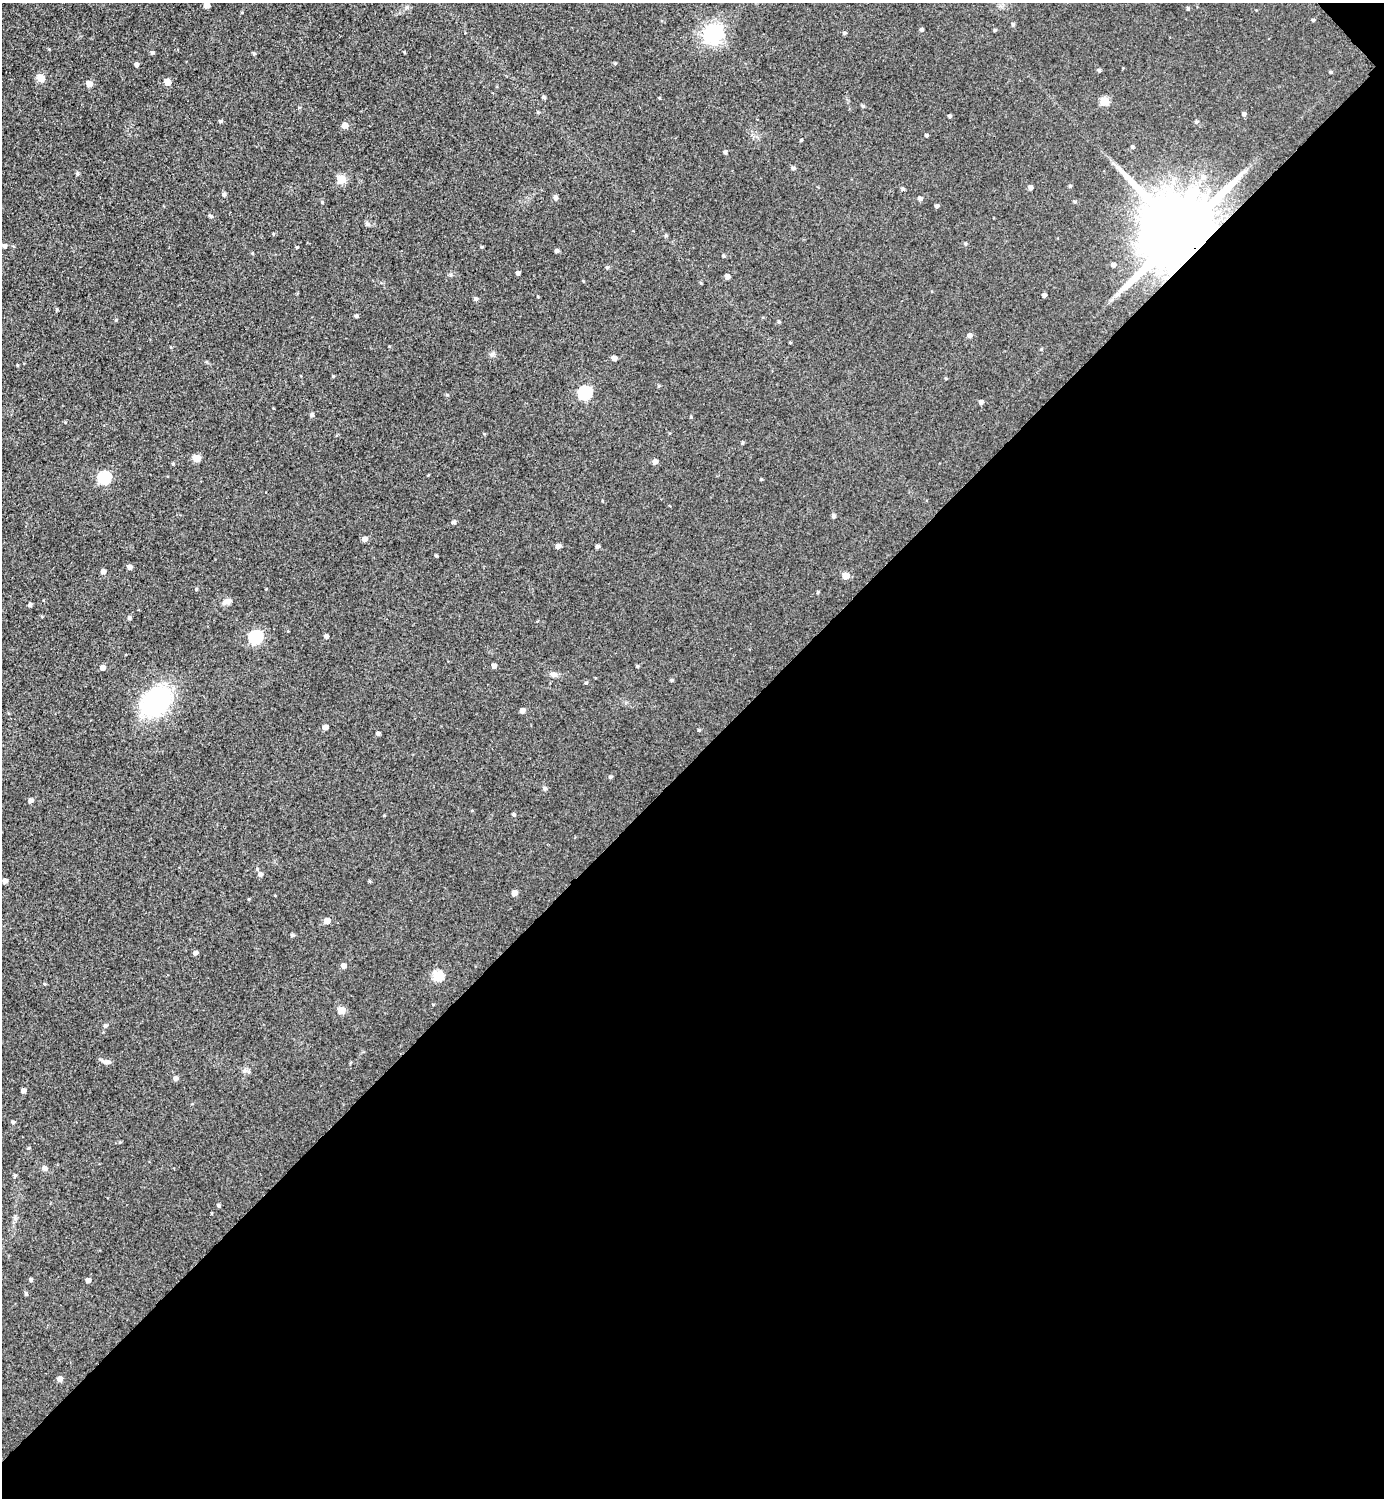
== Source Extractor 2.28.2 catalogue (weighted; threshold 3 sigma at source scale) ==
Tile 12 of 4 x 4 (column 4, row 3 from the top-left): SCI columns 4454-5835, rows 1508-3003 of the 5997 x 5997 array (HDU 1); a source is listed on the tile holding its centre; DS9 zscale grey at full resolution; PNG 1386 x 1500 px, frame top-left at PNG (2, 3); no overlay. Shown black and unused: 49% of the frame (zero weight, under 2 of 3 exposures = <1% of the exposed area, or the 3 px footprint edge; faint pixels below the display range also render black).
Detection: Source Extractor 2.28.2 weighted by HDU 2 'WHT'; one run over the whole footprint, this tile lists its part. Background 0.0372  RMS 0.018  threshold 0.0792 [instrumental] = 3 sigma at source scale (4.5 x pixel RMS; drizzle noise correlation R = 1.50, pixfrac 1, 0.05/0.05 arcsec/px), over >= 5 px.
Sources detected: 136; all 136 listed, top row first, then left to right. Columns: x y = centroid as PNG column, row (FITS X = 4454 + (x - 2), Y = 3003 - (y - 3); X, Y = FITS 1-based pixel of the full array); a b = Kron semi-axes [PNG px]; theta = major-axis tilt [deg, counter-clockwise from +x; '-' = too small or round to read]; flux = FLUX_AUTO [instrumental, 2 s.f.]
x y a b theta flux
206 5 4 4 - 11
1188 8 4 4 - 2.4
1313 20 4 4 - 2.3
1013 24 5 4 - 2.6
921 30 4 4 - 3.3
995 30 4 3 - 2
844 33 5 4 - 2.9
713 34 7 7 - 810
404 52 3 2 - 1.5
152 53 4 4 - 3
254 54 4 4 - 2.3
615 63 4 4 - 2
136 64 4 4 - 4.9
1099 70 5 4 - 2.7
1331 72 4 3 - 2.3
41 78 5 5 - 32
167 82 5 5 - 20
89 84 5 5 - 15
544 97 4 4 - 3.2
1105 101 5 5 - 54
863 106 5 4 - 2.3
299 108 5 3 - 1.4
1244 114 5 4 - 3.9
950 116 4 4 - 2.5
220 121 5 4 - 2.5
1196 122 5 5 - 2.9
345 125 5 5 - 14
926 135 4 3 - 2.3
801 140 3 3 - 1.9
1132 147 5 4 - 2.6
725 152 4 4 - 3.4
793 168 5 5 - 3.6
77 174 5 4 - 2.7
341 179 5 5 - 49
1070 186 4 4 - 2.4
1030 187 5 4 - 5.8
903 189 4 4 - 3.3
224 194 5 5 - 3.6
556 198 5 5 - 5.3
920 199 5 4 - 5.1
322 202 4 3 - 1.8
1075 202 5 4 - 2.1
936 206 4 4 - 4.1
211 216 4 4 - 3.6
1181 233 27 17 -47 29000
666 235 5 4 - 1.8
965 244 5 3 - 1.9
4 246 5 4 - 5.2
297 247 3 3 - 1.8
481 247 4 4 - 1.8
556 251 4 4 - 4.4
252 253 4 3 - 1.5
723 256 4 4 - 2.3
1113 265 4 4 - 5.6
607 267 5 4 - 2.9
518 273 4 3 - 4.8
727 276 4 4 - 8.4
583 281 3 3 - 1.2
1044 295 4 4 - 4.9
476 299 4 4 - 3.7
57 309 5 3 - 1.8
356 316 4 3 - 3.1
116 320 4 4 - 1.9
779 322 4 4 - 2.3
969 335 5 5 - 6.2
790 342 4 3 - 1.5
614 358 4 4 - 8.4
17 365 4 3 - 1.5
333 376 4 3 - 1.5
659 386 4 4 - 1.9
585 393 6 6 - 210
981 402 4 4 - 5.5
312 415 5 5 - 3.8
691 417 4 3 - 1.7
742 443 4 3 - 2
196 458 5 5 - 35
655 462 5 5 - 7.7
173 464 4 4 - 1.8
104 478 6 6 - 170
761 479 4 3 - 1.6
833 516 6 5 - 2.8
453 522 5 5 - 3.4
365 539 5 5 - 7.8
558 546 5 4 - 6.8
597 546 4 4 - 3.6
436 555 4 3 - 2.2
130 567 5 4 - 7.1
103 572 5 5 - 6.8
846 576 5 5 - 22
196 589 5 4 - 1.9
818 592 4 4 - 1.9
227 601 11 7 18 7.5
30 605 4 4 - 3.9
129 618 5 4 - 3.1
326 636 4 4 - 4.5
255 637 6 6 - 210
494 666 4 4 - 6.2
637 666 4 4 - 2
102 668 5 4 - 9.6
553 674 11 6 -6 6.1
671 680 4 3 - 2.5
586 683 4 4 - 2.1
157 701 31 24 33 210
522 710 4 4 - 8.1
325 727 4 4 - 10
699 730 4 4 - 1.8
378 733 4 4 - 4
610 777 5 3 - 2.8
544 788 6 5 - 3
31 800 5 4 - 5.2
513 815 4 4 - 2.7
257 869 5 4 - 2
260 874 5 5 - 5.8
5 881 4 4 - 8
370 881 4 4 - 1.9
514 893 5 4 - 11
327 921 5 4 - 16
292 935 5 4 - 2.9
195 953 5 4 - 5.2
344 966 5 4 - 8.2
438 976 5 5 - 95
341 1010 5 5 - 27
105 1026 5 5 - 3.7
106 1062 10 5 -6 5.7
175 1078 5 5 - 5.5
23 1091 4 4 - 7.4
13 1122 4 4 - 3.2
120 1142 5 4 - 1.7
28 1148 4 4 - 1.8
44 1168 6 6 - 4.9
15 1176 5 4 - 2.5
218 1205 4 4 - 2.9
31 1279 4 4 - 3
88 1280 4 4 - 8.2
26 1294 5 4 - 2.7
60 1379 5 5 - 10
Overlapping masked pixels (flux is a lower limit): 1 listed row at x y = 1181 233
Isophote crosses this tile's border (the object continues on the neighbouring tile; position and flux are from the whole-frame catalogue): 1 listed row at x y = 206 5
Unlisted compact peaks at least as high as the median listed source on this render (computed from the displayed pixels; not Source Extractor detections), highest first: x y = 447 395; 492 354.